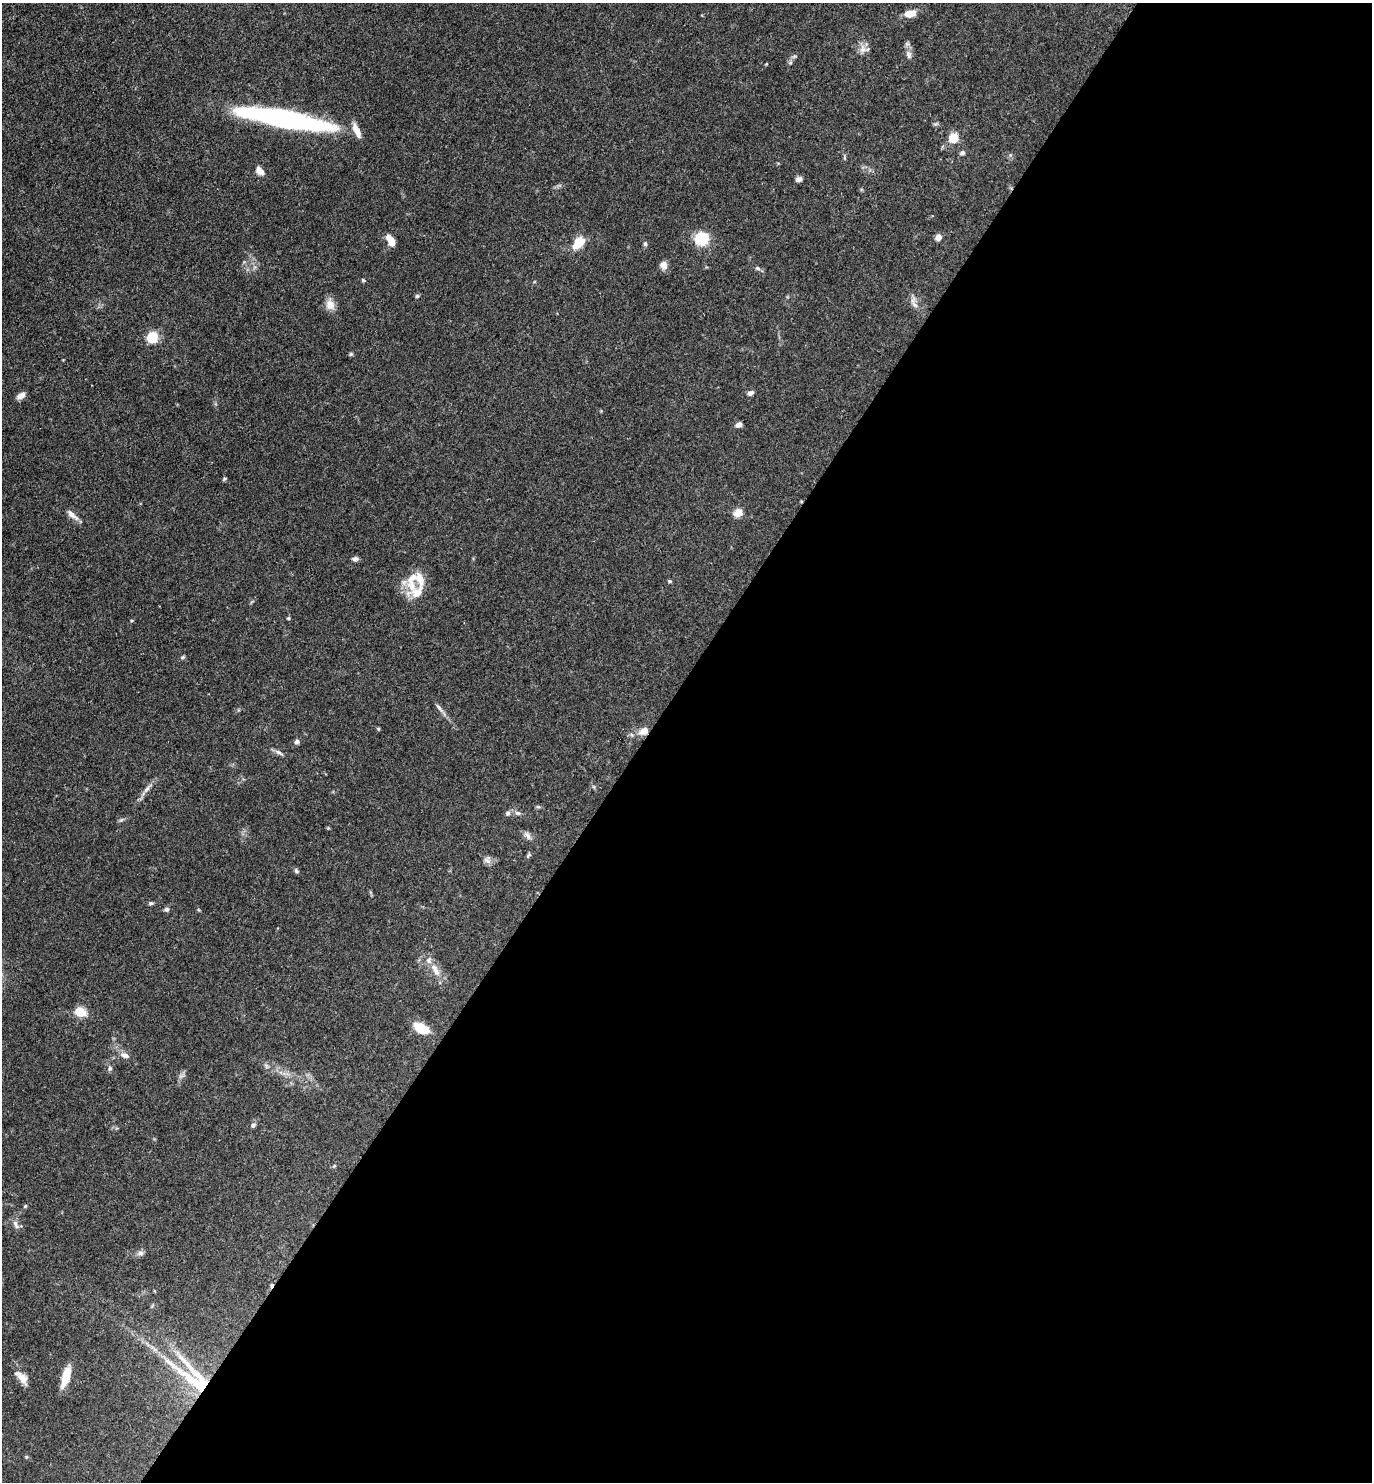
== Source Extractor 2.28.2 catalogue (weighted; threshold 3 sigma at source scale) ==
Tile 12 of 4 x 4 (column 4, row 3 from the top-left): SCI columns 4262-5631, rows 1481-2960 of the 5923 x 5919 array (HDU 1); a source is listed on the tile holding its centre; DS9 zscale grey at full resolution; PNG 1374 x 1484 px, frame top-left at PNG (2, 3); no overlay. Shown black and unused: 53% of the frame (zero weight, under 3 of 4 exposures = <1% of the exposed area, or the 3 px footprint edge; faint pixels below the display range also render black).
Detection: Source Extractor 2.28.2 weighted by HDU 2 'WHT'; one run over the whole footprint, this tile lists its part. Background 0.112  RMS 0.0043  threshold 0.0194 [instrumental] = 3 sigma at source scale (4.5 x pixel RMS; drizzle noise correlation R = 1.50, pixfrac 1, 0.05/0.05 arcsec/px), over >= 5 px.
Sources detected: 70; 1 cosmic-ray / hot-pixel residue — not listed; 5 inside a brighter listed object's ellipse — not listed separately; the other 64 listed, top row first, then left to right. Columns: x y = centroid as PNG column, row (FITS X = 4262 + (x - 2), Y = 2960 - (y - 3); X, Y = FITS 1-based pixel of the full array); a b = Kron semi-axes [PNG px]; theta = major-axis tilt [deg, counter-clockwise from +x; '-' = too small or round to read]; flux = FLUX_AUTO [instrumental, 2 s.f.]
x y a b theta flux
910 13 12 7 12 4.7
863 49 13 9 -82 2.9
909 55 12 7 -75 1.9
790 63 6 4 44 0.69
766 64 4 3 - 0.36
284 118 95 15 -11 100
954 138 5 5 - 22
962 153 6 6 - 1.1
260 171 12 8 -49 2.6
798 179 8 6 15 1.5
938 237 5 4 - 6.5
701 238 13 12 - 13
391 241 11 5 -62 6.1
578 243 17 10 45 7.4
645 244 6 5 - 0.89
664 265 10 8 -76 2.5
758 268 7 5 -4 0.87
363 280 5 4 - 0.61
417 296 5 5 - 0.64
330 305 14 11 -57 3.7
914 305 12 6 -50 2.1
153 337 5 5 - 40
351 354 6 5 - 0.62
750 393 9 5 22 1.2
21 396 10 6 32 2.3
739 425 7 5 22 2.1
224 479 6 3 36 0.53
738 512 5 5 - 15
72 515 17 6 -40 2.7
355 559 8 5 3 1.1
670 581 5 4 - 0.55
417 592 26 15 17 7.2
288 618 4 4 - 0.59
183 657 6 4 44 0.59
439 707 12 5 -49 1.5
378 729 5 4 - 0.46
644 731 13 9 25 4
297 742 6 5 - 1.2
279 752 13 5 -30 1.4
147 789 12 5 55 1.9
538 807 7 4 -18 0.57
508 813 7 6 - 1.1
518 813 9 6 -10 1.2
121 820 7 4 19 0.69
528 836 13 6 -50 1.8
528 855 8 5 53 0.7
487 861 12 7 -45 1.8
296 871 8 5 -47 0.86
151 903 6 4 13 0.75
166 909 6 5 - 0.99
435 970 20 8 -61 4.6
80 1012 13 10 -21 6.5
421 1028 14 8 -29 12
125 1055 11 7 -20 2.1
110 1068 7 5 75 0.9
253 1125 7 6 - 1.1
334 1166 5 4 - 0.48
25 1206 5 4 - 0.5
16 1224 15 6 -60 1.8
140 1253 9 7 7 1.4
192 1376 79 27 -42 44
66 1377 23 8 73 7.7
22 1378 17 10 -50 4
26 1457 5 3 - 0.44
Overlapping masked pixels (flux is a lower limit): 2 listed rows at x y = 644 731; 192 1376